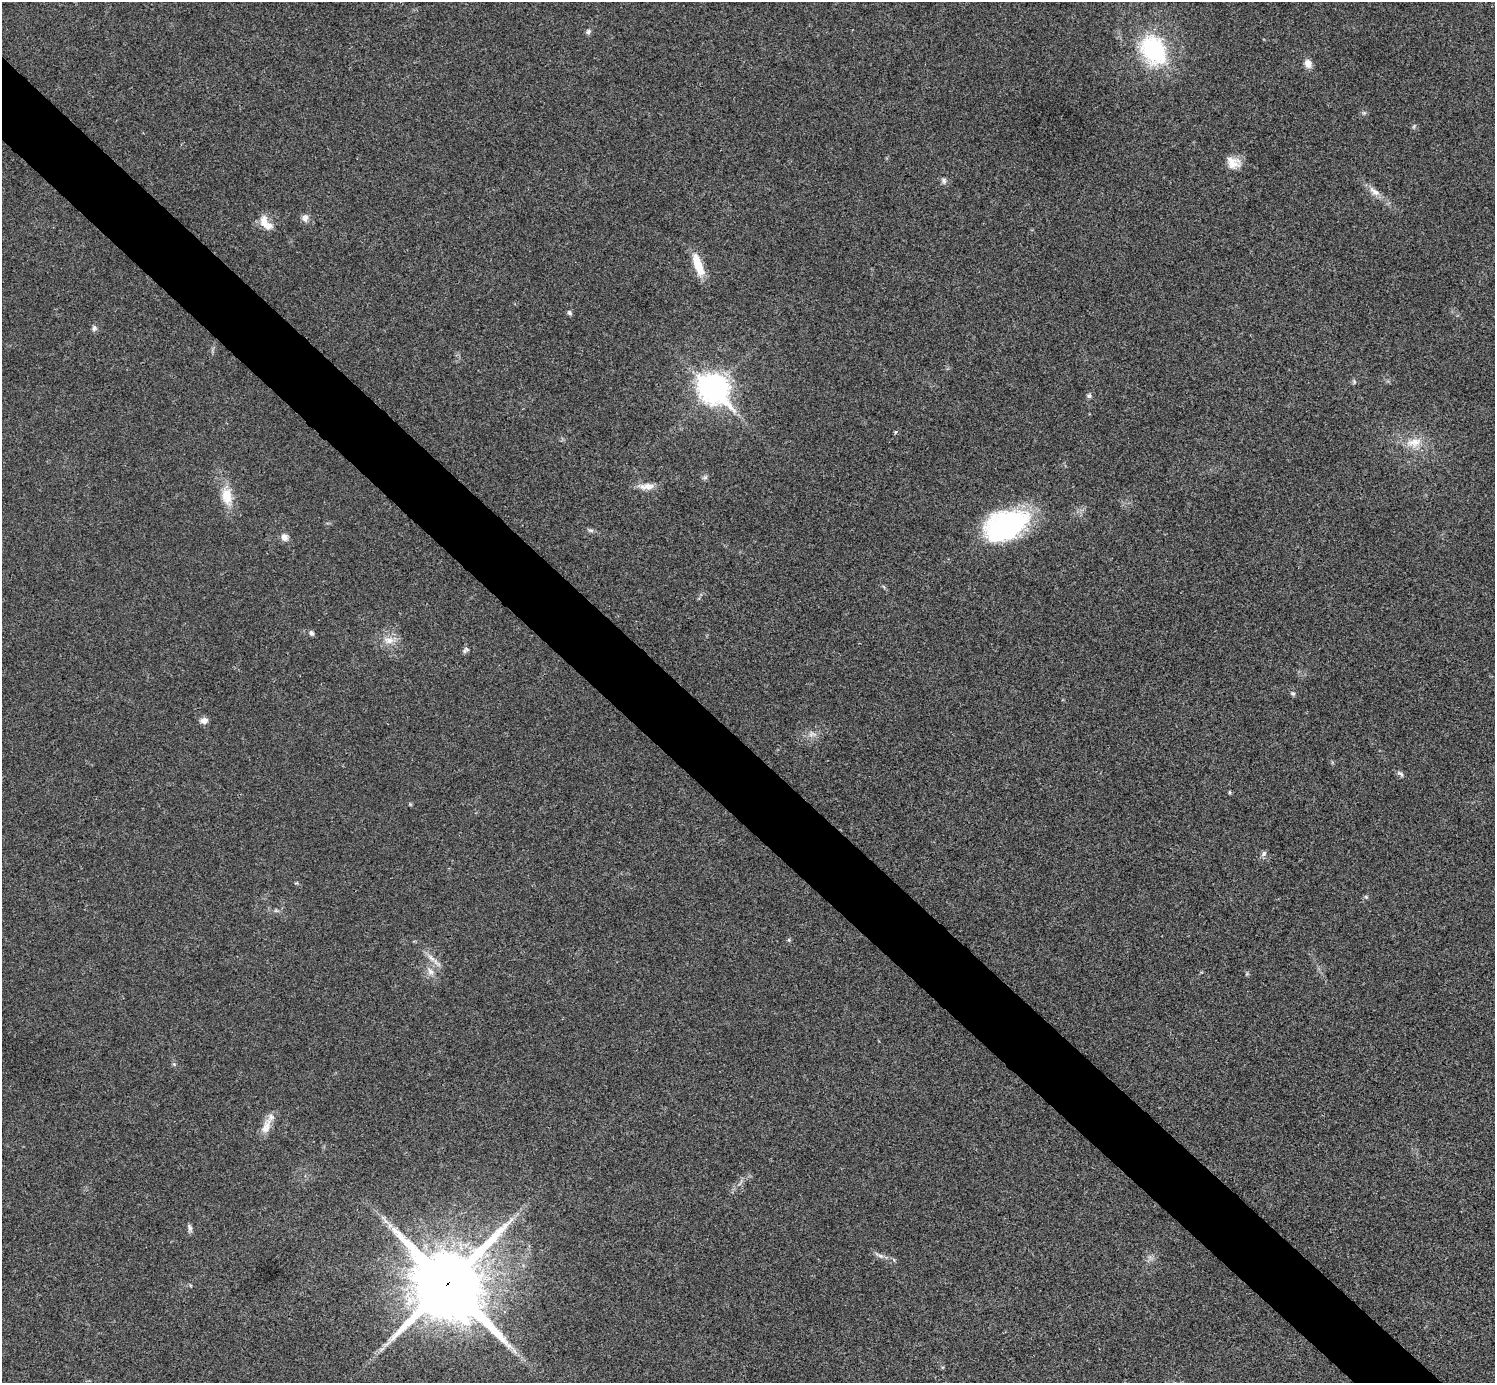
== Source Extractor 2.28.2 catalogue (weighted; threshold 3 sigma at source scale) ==
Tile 11 of 4 x 4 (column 3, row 3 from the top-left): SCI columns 2994-4486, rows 1682-3062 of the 5983 x 5983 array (HDU 1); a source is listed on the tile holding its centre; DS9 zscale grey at full resolution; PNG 1497 x 1385 px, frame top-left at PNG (2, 2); no overlay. Shown black and unused: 5% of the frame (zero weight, under 3 of 4 exposures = <1% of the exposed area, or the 3 px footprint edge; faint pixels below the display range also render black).
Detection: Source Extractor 2.28.2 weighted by HDU 2 'WHT'; one run over the whole footprint, this tile lists its part. Background 0.0194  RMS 0.004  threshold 0.0179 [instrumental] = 3 sigma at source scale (4.5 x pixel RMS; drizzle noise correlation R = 1.50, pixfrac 1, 0.05/0.05 arcsec/px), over >= 5 px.
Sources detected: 45; all 45 listed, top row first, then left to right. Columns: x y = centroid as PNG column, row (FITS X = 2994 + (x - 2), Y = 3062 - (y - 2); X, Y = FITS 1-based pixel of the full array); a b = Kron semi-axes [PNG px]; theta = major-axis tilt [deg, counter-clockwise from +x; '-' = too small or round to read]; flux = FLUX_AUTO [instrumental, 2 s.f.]
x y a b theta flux
588 32 7 6 - 0.97
1153 50 33 26 -63 42
1308 63 11 8 -65 2.8
1364 113 6 5 - 0.7
1414 126 7 4 46 0.6
1233 163 17 13 -12 5
944 181 8 7 - 1.2
1374 191 19 8 -39 3.5
305 218 10 8 89 1.9
266 223 22 11 -51 5.1
698 265 28 9 -71 9.1
569 313 7 5 -52 0.78
94 328 8 6 -90 1.1
1354 381 6 5 - 0.72
713 388 12 9 -45 470
1089 396 7 6 - 0.98
895 432 5 3 - 0.42
1414 442 24 11 10 6.7
705 477 8 5 17 0.88
646 486 24 8 3 3.7
227 496 26 14 -79 8.6
1006 525 49 29 22 57
591 530 9 4 -8 0.88
284 537 10 8 -56 2.3
311 633 6 5 - 1.2
389 640 15 10 -12 4.4
464 651 7 6 - 0.92
1293 693 7 5 -26 0.88
204 720 9 8 - 2.1
812 734 13 7 -3 2.4
1400 774 11 6 -41 1.1
1230 792 5 4 - 0.55
410 804 5 4 - 0.43
1264 853 8 6 74 1.1
1366 897 6 4 -45 0.5
431 958 14 6 -45 2.8
430 971 12 8 -51 2.4
174 1064 5 5 - 0.57
266 1126 26 10 67 4.9
190 1228 10 6 -70 1.2
879 1255 16 5 -28 1.7
894 1260 6 4 -71 0.52
448 1284 26 23 -45 3500
190 1285 5 3 - 0.36
382 1349 11 4 33 1.4
Overlapping masked pixels (flux is a lower limit): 1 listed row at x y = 448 1284